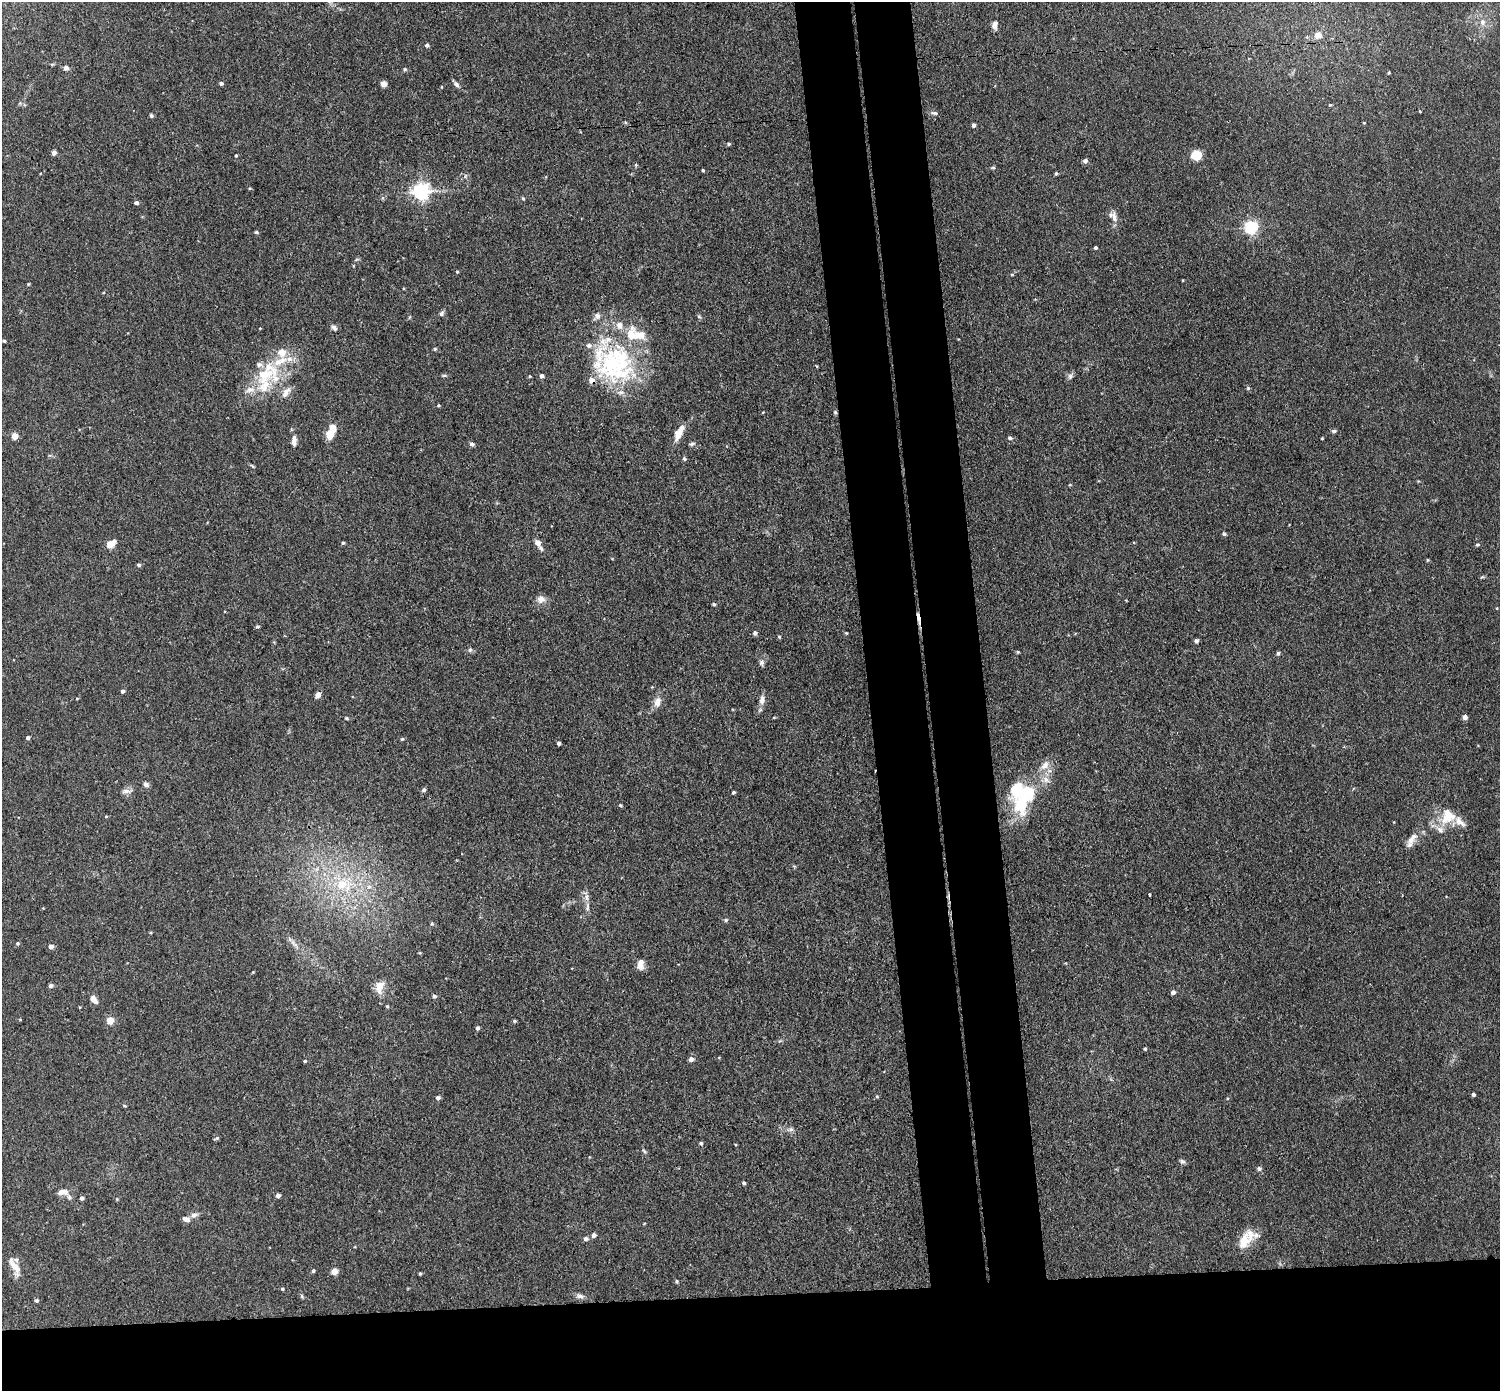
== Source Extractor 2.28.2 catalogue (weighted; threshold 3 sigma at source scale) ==
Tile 8 of 3 x 3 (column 2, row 3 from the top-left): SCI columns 1556-3053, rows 133-1521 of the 4608 x 4537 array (HDU 1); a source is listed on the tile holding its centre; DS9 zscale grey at full resolution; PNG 1502 x 1393 px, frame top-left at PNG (2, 2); no overlay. Shown black and unused: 14% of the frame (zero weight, under 3 of 4 exposures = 6% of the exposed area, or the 3 px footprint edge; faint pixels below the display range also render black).
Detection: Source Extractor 2.28.2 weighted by HDU 2 'WHT'; one run over the whole footprint, this tile lists its part. Background 0.0394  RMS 0.0046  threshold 0.0209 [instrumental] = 3 sigma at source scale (4.5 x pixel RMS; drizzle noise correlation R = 1.50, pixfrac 1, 0.05/0.05 arcsec/px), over >= 5 px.
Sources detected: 173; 2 inside a brighter object's white glare — not listed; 23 inside a brighter listed object's ellipse — not listed separately; the other 148 listed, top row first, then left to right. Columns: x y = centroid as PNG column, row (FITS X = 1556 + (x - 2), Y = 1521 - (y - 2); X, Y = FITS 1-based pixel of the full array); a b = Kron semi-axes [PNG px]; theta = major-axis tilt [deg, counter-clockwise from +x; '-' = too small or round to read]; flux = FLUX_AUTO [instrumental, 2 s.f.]
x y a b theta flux
1482 22 10 8 -88 2.9
994 25 11 7 87 1.8
1318 35 8 8 - 3.6
427 45 5 4 - 1.1
66 68 5 5 - 1.8
405 69 5 4 - 0.62
1389 73 4 3 - 0.41
221 83 4 4 - 0.96
384 84 5 5 - 3.2
456 84 9 6 -49 1.4
441 87 5 3 - 0.37
1330 105 4 4 - 0.48
934 113 10 5 -17 1.1
151 116 4 4 - 0.91
1364 123 4 3 - 0.37
974 125 4 4 - 1.5
729 144 4 4 - 0.69
54 153 5 4 - 1.9
236 155 4 3 - 0.45
1196 155 6 6 - 24
1085 161 4 4 - 1.8
993 168 6 4 0 0.54
703 170 3 3 - 0.58
1056 173 4 4 - 0.61
421 191 6 6 - 170
523 198 5 4 - 0.53
136 203 5 4 - 1.1
1114 217 16 7 -76 2.9
1251 227 6 5 - 90
256 232 5 4 - 0.66
1096 248 4 3 - 0.79
457 272 4 4 - 0.42
28 284 5 3 - 0.41
442 313 8 5 58 1.1
699 317 6 4 -20 0.59
334 328 7 6 - 1.4
4 341 4 4 - 0.57
435 349 5 4 - 0.62
615 365 58 45 -68 67
816 366 4 3 - 0.36
265 374 31 20 34 20
444 375 6 4 1 0.63
541 376 5 5 - 1.5
1070 376 8 6 75 1.3
1248 388 5 4 - 0.57
286 392 16 7 53 3
438 405 4 3 - 0.53
835 412 5 4 - 0.58
1334 431 6 4 0 0.99
679 433 18 7 64 5.9
329 434 7 6 - 7.4
15 436 5 5 - 5.8
1010 438 5 4 - 0.95
294 441 13 6 86 2.5
472 444 5 5 - 1.2
692 444 7 4 24 0.83
684 458 5 4 - 0.82
252 466 8 3 -45 0.55
1224 534 5 4 - 0.83
343 543 4 4 - 0.68
538 543 10 7 -52 2.8
110 544 6 5 - 11
1477 544 5 4 - 0.65
139 565 5 4 - 0.81
1482 577 6 4 18 0.54
541 599 11 10 - 2.7
714 604 4 3 - 0.63
1497 608 4 3 - 0.31
918 618 20 3 -81 2.7
257 626 5 3 - 0.64
755 633 5 5 - 1.1
846 633 4 3 - 0.43
779 637 5 3 - 0.5
1196 641 4 4 - 1.3
470 650 6 5 - 0.82
1018 652 5 3 - 0.45
1278 653 5 4 - 0.88
761 663 8 7 - 1.4
122 691 4 4 - 1.1
318 695 8 6 50 1.8
77 698 5 3 - 0.37
762 700 12 7 80 2.8
657 702 15 9 76 3.4
1465 717 5 5 - 2.2
347 718 5 4 - 0.57
28 738 4 4 - 1.1
402 739 5 4 - 0.51
559 743 4 3 - 1.1
146 784 7 6 - 1.4
424 790 5 5 - 1
126 791 15 5 2 1.8
733 792 3 3 - 0.68
1025 796 49 24 63 33
620 805 4 4 - 0.49
106 816 5 3 - 0.42
1447 818 20 15 33 10
1411 840 11 9 55 3.5
342 884 13 12 - 9.3
369 887 7 6 - 1.4
1149 894 3 3 - 1.2
587 897 9 4 -82 1.6
587 907 12 4 90 1.5
726 920 6 4 2 0.76
432 924 5 4 - 0.6
17 943 5 5 - 0.64
294 944 16 3 -42 1.7
51 946 4 4 - 2.5
640 965 11 7 79 3.7
50 986 4 4 - 1.2
379 987 17 10 75 5
1173 992 5 4 - 1.6
434 996 5 4 - 1
94 999 10 6 -53 3
387 1006 4 4 - 0.48
110 1021 6 6 - 4.7
514 1021 5 4 - 0.57
477 1028 5 4 - 1.1
1145 1049 4 4 - 0.56
691 1059 5 5 - 2
305 1061 4 3 - 0.55
1473 1095 4 4 - 0.87
877 1096 5 4 - 0.54
438 1098 6 5 - 1.2
125 1106 5 3 - 0.43
791 1129 6 6 - 1.2
216 1138 6 3 28 0.67
701 1143 5 5 - 0.64
644 1151 7 4 -45 0.7
1182 1161 7 6 - 1.1
1259 1168 6 6 - 1.1
744 1183 4 3 - 0.86
63 1192 13 7 4 3.3
278 1195 4 4 - 1.8
82 1198 4 4 - 1.2
194 1215 9 7 26 1.8
186 1219 9 6 -21 2
594 1235 5 4 - 1.8
586 1239 6 5 - 1.4
1244 1241 26 14 67 7.9
14 1267 29 9 -62 5.4
313 1271 4 3 - 0.75
334 1272 6 5 - 3.8
420 1273 4 3 - 0.53
676 1281 4 4 - 0.65
282 1289 5 4 - 0.59
302 1296 6 4 -89 0.61
580 1296 10 6 -14 1.6
36 1300 4 4 - 0.89
Overlapping masked pixels (flux is a lower limit): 1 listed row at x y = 918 618